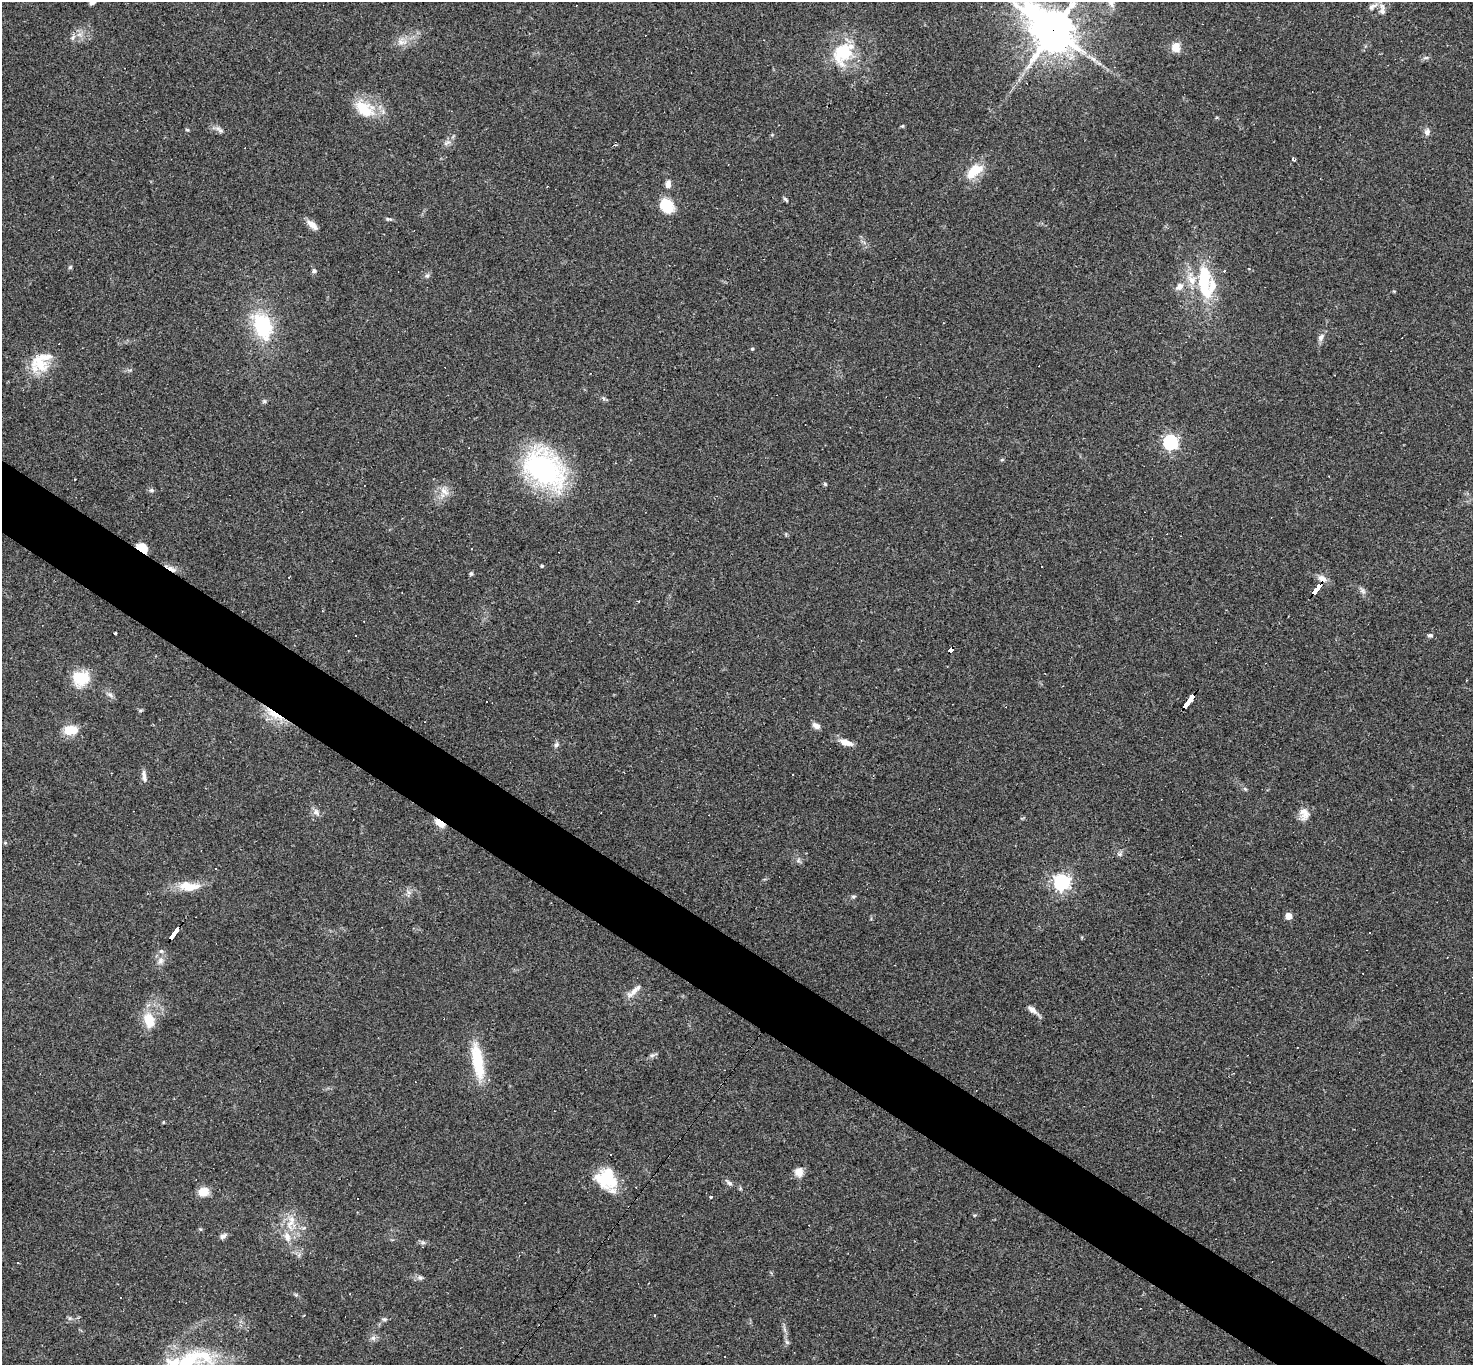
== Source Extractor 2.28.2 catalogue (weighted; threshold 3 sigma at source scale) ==
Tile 6 of 4 x 4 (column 2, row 2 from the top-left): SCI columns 1471-2941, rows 3015-4377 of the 5882 x 5889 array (HDU 1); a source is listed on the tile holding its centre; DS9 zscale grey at full resolution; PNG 1475 x 1367 px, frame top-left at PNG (2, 2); no overlay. Shown black and unused: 5% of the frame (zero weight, under 2 of 3 exposures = <1% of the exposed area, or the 3 px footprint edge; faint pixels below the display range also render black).
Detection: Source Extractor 2.28.2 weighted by HDU 2 'WHT'; one run over the whole footprint, this tile lists its part. Background 0.0731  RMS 0.0056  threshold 0.0251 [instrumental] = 3 sigma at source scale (4.5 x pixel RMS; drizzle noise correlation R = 1.50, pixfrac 1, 0.05/0.05 arcsec/px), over >= 5 px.
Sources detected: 119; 14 cosmic-ray / hot-pixel residue — not listed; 8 inside a brighter listed object's ellipse — not listed separately; the other 97 listed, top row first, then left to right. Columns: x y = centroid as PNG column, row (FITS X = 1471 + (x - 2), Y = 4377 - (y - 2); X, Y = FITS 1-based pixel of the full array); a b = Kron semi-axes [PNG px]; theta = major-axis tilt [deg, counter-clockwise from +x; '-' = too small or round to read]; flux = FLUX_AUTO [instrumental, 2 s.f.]
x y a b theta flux
1111 2 18 7 -71 4.2
1372 6 15 7 32 3.4
1382 9 19 8 -88 4
1053 30 17 14 -46 1800
72 38 7 4 71 1.2
402 42 14 8 -15 4.2
1176 47 9 8 - 7.2
843 53 34 23 53 27
1425 58 8 4 0 1.1
364 109 30 17 -35 17
902 126 6 4 32 0.59
187 130 5 3 - 0.64
221 131 8 6 -12 1.5
1427 132 9 7 71 2.2
447 143 12 4 27 1.7
615 145 4 4 - 0.76
1293 159 5 3 - 1
974 171 22 11 41 13
668 184 10 7 81 3
785 199 8 4 -47 0.97
666 205 12 10 -51 20
388 219 9 4 -5 1
312 225 15 7 -44 4.1
70 267 5 5 - 0.84
314 271 6 6 - 1.3
1224 271 3 2 - 1.1
427 276 6 5 - 1.1
1204 281 51 18 -85 34
1179 286 12 8 49 3.8
263 326 31 21 -65 36
1321 337 10 7 57 2.3
752 349 4 4 - 0.65
40 364 29 16 -46 15
1334 375 2 2 - 0.46
603 398 6 4 -71 0.91
264 401 6 5 - 0.92
1170 442 6 6 - 130
1002 459 5 3 - 0.64
543 469 40 27 -37 120
825 484 5 5 - 0.71
151 490 7 5 19 1.1
444 491 16 7 -38 3.9
142 548 11 6 -35 12
542 566 4 4 - 0.74
171 569 18 5 -28 3.2
471 574 6 5 - 0.99
1322 578 12 8 -21 3.5
1316 589 12 4 52 120
1363 591 9 7 -52 1.8
115 633 3 3 - 1.4
1430 635 7 5 1 1.3
950 649 6 4 48 37
81 678 20 17 5 16
110 695 9 6 -47 2
1188 701 15 3 52 170
141 710 6 4 18 0.68
274 714 30 8 -31 9.7
816 726 10 6 -28 2.6
70 730 14 9 -3 11
846 742 18 8 -20 5.2
556 745 7 6 - 1.4
144 776 16 5 -83 2.3
1245 789 5 5 - 0.7
316 812 11 7 -42 2.5
1304 814 17 12 -83 5.2
440 823 13 7 -37 4.8
5 843 5 4 - 0.64
1120 854 7 6 - 1.4
1062 882 6 6 - 190
189 886 27 11 -3 11
853 896 8 4 8 0.9
1288 916 5 5 - 9.8
173 934 13 3 54 89
160 961 11 7 59 3.1
635 990 12 8 57 3.8
1033 1010 15 6 -40 3.4
149 1020 19 13 -71 11
653 1055 11 5 19 1.5
477 1062 45 12 -80 24
163 1122 5 3 - 0.47
799 1172 11 10 - 4.5
606 1179 26 23 -38 23
729 1183 11 5 -37 1.8
740 1188 6 4 -73 0.71
203 1192 10 8 16 8.6
711 1197 3 3 - 0.57
974 1215 5 3 - 0.54
290 1223 18 9 72 7.5
223 1236 9 6 32 2
423 1242 7 4 0 1.2
18 1262 3 3 - 1.6
420 1277 9 6 -17 1.6
654 1315 3 2 - 0.8
384 1319 7 5 0 1.1
373 1338 7 7 - 1.7
787 1342 7 5 -44 1.1
201 1355 49 18 -22 31
Overlapping masked pixels (flux is a lower limit): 9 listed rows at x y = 1053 30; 142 548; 171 569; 1316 589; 950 649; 1188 701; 274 714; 440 823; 173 934
Isophote crosses this tile's border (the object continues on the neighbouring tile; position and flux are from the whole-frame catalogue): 3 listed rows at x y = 1111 2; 1382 9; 1053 30